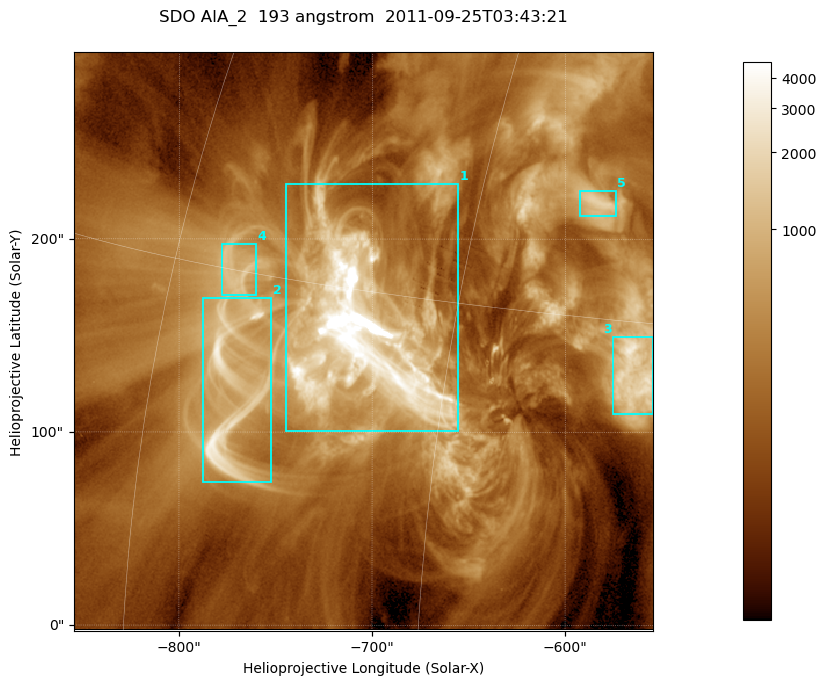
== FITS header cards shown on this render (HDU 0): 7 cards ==
TELESCOP= 'SDO     '           /
INSTRUME= 'AIA_2   '           /
WAVELNTH=                  193 /
WAVEUNIT= 'angstrom'           /
DATE-OBS= '2011-09-25T03:43:21.56' /
CTYPE1  = 'HPLN-TAN'           /
CTYPE2  = 'HPLT-TAN'           /

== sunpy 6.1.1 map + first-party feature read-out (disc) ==
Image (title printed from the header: SDO AIA_2  193 angstrom  2011-09-25T03:43:21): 499 x 499 px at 0.601 arcsec/px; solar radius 957 arcsec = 1592 px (partial field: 3.1% of the solar disc is inside the frame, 100% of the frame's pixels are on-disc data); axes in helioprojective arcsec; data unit not stated in the header (colour bar unlabelled)
Orientation: roll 0.0577 deg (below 1 deg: not rotated)
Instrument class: DISC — disc imager (sunpy class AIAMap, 193 A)
Bright regions (active regions / flare kernels): reference = the on-disc median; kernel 5 px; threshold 5 sigma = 838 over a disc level ~249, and >= 1.15x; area >= 249 px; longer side >= 6 px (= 3.6 arcsec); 5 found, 5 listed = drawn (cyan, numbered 1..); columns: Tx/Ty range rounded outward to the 2 arcsec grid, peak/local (2 s.f.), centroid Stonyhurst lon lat
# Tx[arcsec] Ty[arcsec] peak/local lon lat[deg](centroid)
1 -746..-654 100..230 59 -49 +14
2 -788..-752 74..170 14 -55 +11
3 -576..-554 110..150 11 -37 +13
4 -778..-760 170..198 5.5 -56 +15
5 -594..-574 212..226 6.6 -40 +19